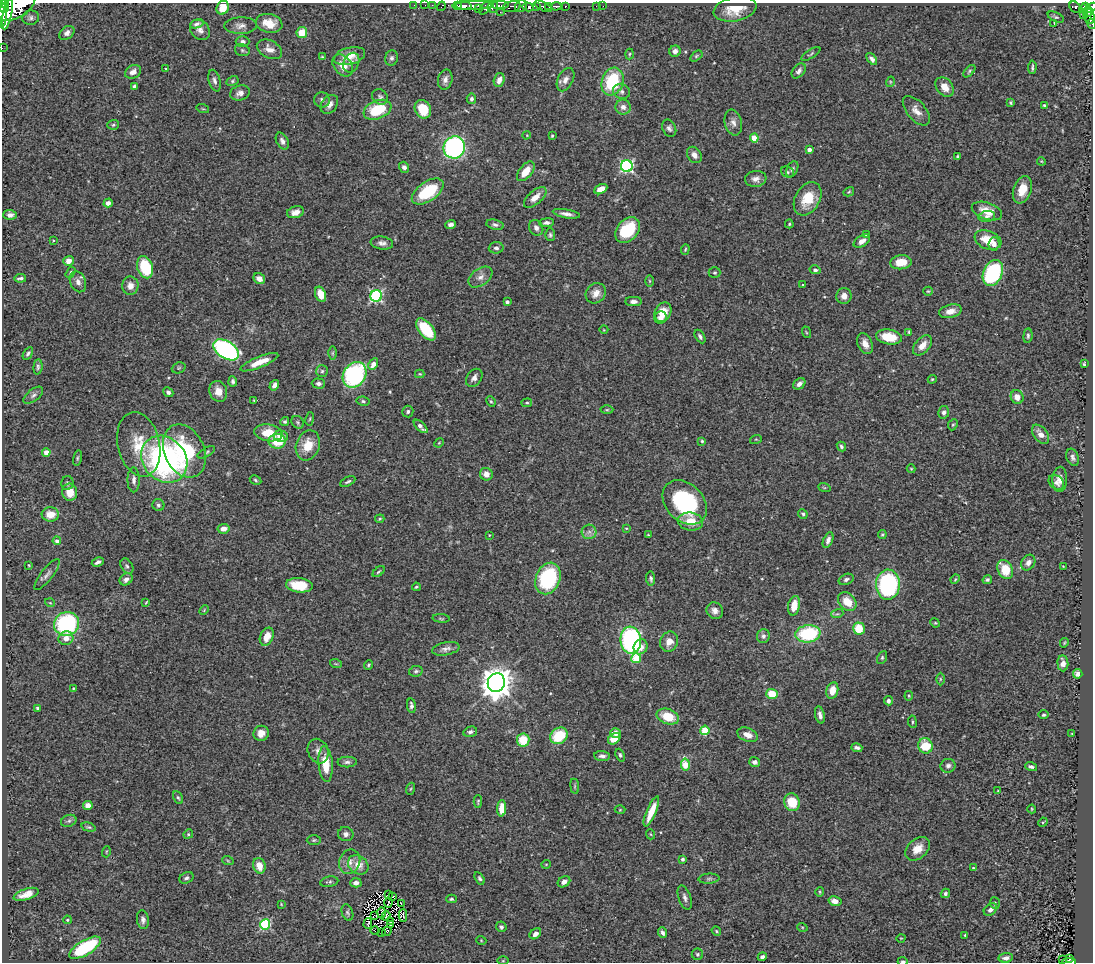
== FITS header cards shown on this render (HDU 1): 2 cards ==
NAXIS1  =                 1091
NAXIS2  =                  960

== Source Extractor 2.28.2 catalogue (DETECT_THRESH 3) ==
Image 1091 x 960 px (HDU 1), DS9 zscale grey, 1 PNG px = 1 image px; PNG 1095 x 964 px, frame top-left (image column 1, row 960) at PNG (2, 3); each listed source drawn as its Kron ellipse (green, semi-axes under 4 px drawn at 4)
Background 0.862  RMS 0.031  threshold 0.0924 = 3 sigma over >= 5 px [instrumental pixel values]
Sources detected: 393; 1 with non-positive FLUX_AUTO (blend fragments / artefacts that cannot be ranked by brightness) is neither listed nor drawn; the other 392 listed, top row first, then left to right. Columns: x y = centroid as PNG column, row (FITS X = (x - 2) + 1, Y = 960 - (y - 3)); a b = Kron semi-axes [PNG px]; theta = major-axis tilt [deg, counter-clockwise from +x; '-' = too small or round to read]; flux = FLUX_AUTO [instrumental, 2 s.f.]
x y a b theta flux
4 4 4 4 - 410
414 5 2 2 - 3.6
425 5 2 2 - 7.1
432 5 2 2 - 10
464 5 8 4 -3 610
500 5 8 4 3 280
17 6 21 11 32 3400
441 6 5 3 - 21
457 6 3 2 - 110
473 6 20 4 3 740
521 6 6 5 - 400
536 6 4 3 - 270
543 6 9 3 -27 260
548 6 4 3 - 200
556 6 5 3 - 220
565 6 3 3 - 68
596 6 2 2 - 1.3
603 6 2 2 - 3.6
1085 6 3 3 - 78
486 7 8 4 52 96
493 7 6 5 - 180
512 7 9 5 14 220
528 7 5 4 - 530
1075 7 6 5 - 95
4 8 4 3 - 800
223 8 7 6 - 30
1091 8 7 4 33 210
478 9 3 2 - 23
735 9 22 12 11 43
1083 9 4 3 - 55
500 12 2 2 - 18
1088 12 5 3 - 170
3 14 14 3 87 1500
7 14 15 4 78 1100
1083 15 3 2 - 19
1089 16 7 5 -90 210
1056 17 9 4 -26 4
31 18 8 7 - 6.3
269 23 13 9 -12 31
197 24 7 4 18 5.7
1054 24 4 2 - 3
1092 24 5 2 - 22
241 26 16 8 1 13
200 30 11 9 -46 11
67 33 8 6 38 8.8
302 33 5 5 - 44
243 42 7 5 0 6.7
2 48 2 2 - 7.4
269 49 13 8 -27 16
242 50 7 5 -16 4
675 51 6 5 - 8.1
629 54 5 3 - 2.4
811 54 11 4 32 3.7
350 56 16 8 14 31
696 56 7 4 37 3.3
322 57 4 3 - 2.2
392 58 8 6 74 5.6
872 59 7 4 -53 6.9
351 63 10 7 65 11
343 65 12 8 -50 23
1032 67 7 3 86 3.8
166 69 3 3 - 2
799 71 8 5 49 6.9
969 71 7 4 47 3.3
133 72 8 6 31 10
445 79 10 7 77 11
499 80 7 5 73 12
565 80 12 7 63 13
214 81 11 5 -75 7.5
232 81 6 4 28 3.3
612 82 14 10 70 120
890 82 5 3 - 1.9
134 86 4 3 - 4.7
945 87 11 8 -51 22
622 91 9 7 -26 6.9
240 93 10 7 15 11
380 97 8 7 - 6
471 99 5 4 - 6.5
322 100 8 7 - 6.8
1010 103 4 3 - 2.7
329 104 10 7 53 12
1044 105 4 3 - 2.7
623 107 7 7 - 13
203 109 6 4 -18 2.4
423 109 9 8 - 51
377 110 14 9 22 90
916 111 17 9 -49 18
733 122 13 8 -76 12
113 125 6 5 - 3.4
669 128 9 6 -64 6.6
527 135 4 3 - 1.4
552 136 3 3 - 2.6
754 138 4 4 - 54
282 141 9 5 -62 8.1
454 147 11 10 - 410
809 150 4 3 - 13
694 155 9 6 -55 12
957 157 4 2 - 2.7
1041 161 4 3 - 1.8
627 166 6 6 - 370
404 167 6 5 - 8
792 169 8 5 65 5.8
526 171 11 6 51 32
787 172 7 5 -22 4.3
756 179 10 8 8 11
601 189 7 4 28 17
1022 190 14 9 70 36
428 191 18 9 34 99
849 192 6 4 30 2.5
535 197 14 6 41 19
808 199 18 12 60 51
108 203 4 4 - 9
987 211 16 8 -19 31
295 212 9 5 15 13
566 214 13 4 -10 11
10 215 6 5 - 8.8
987 216 8 5 9 5.6
546 223 7 4 7 6.3
789 224 4 4 - 2.5
451 225 5 4 - 6.8
495 225 9 5 -13 5.6
536 228 8 7 - 8.3
627 230 14 10 49 82
550 235 6 5 - 4.2
866 235 4 3 - 2.1
53 240 3 3 - 1.5
988 240 14 9 -21 39
862 241 9 5 32 13
382 243 11 6 -8 9.2
994 244 7 5 87 10
496 248 7 5 2 5.9
685 249 5 4 - 2.5
69 261 5 5 - 17
901 262 11 7 5 36
145 267 11 7 -73 100
815 270 5 4 - 4.8
71 272 6 4 58 3.2
715 273 6 5 - 3.7
993 273 14 9 67 260
480 277 13 8 36 13
20 278 6 3 5 4.4
259 279 6 5 - 18
650 281 6 4 -89 2.5
78 282 11 7 -67 11
803 285 3 3 - 1.8
130 286 9 8 - 15
928 291 4 4 - 2.4
596 293 11 9 43 17
321 294 8 5 -68 28
376 296 6 5 - 340
844 296 8 7 - 15
633 301 8 4 0 7.9
507 302 4 4 - 5.1
950 311 11 6 14 16
663 312 10 8 60 43
660 318 6 6 - 8.4
426 329 13 7 -51 90
604 330 4 3 - 1.5
806 332 6 3 -71 2.3
909 332 3 3 - 2.4
700 336 7 4 -61 5.4
1028 336 7 4 85 3.9
889 337 13 7 -9 47
865 344 11 7 -67 17
922 345 12 7 48 19
226 350 14 8 -33 470
28 353 7 4 57 4.7
333 353 6 4 89 3.4
259 362 20 5 22 29
373 364 6 4 61 20
1084 364 4 3 - 2.3
38 367 7 4 85 4
179 368 7 5 21 3.4
322 371 6 6 - 4.1
420 374 5 4 - 2.3
355 375 13 11 56 310
474 378 10 7 54 9.6
932 379 4 3 - 2.2
233 381 5 4 - 4.4
318 383 7 5 -1 5.9
799 384 7 5 40 9.5
274 385 6 4 57 8.7
218 391 10 8 -70 20
168 392 5 4 - 5
33 395 12 5 38 6.9
1017 397 7 6 - 17
254 400 4 3 - 1.9
363 401 6 4 -10 3.7
491 401 5 4 - 2.7
527 403 5 4 - 2.7
607 410 6 4 1 2.9
408 411 6 5 - 4.3
944 412 6 5 - 6.7
310 419 7 3 81 2.2
285 421 5 4 - 3.3
298 422 7 5 -49 4.1
953 425 6 4 66 2.7
421 426 8 3 -43 10
268 433 14 8 -9 46
1041 434 11 6 -52 16
281 436 7 5 -12 13
756 439 6 4 17 2.1
277 441 8 7 - 63
702 441 4 4 - 2.6
439 443 5 4 - 2.1
139 444 33 21 -77 71
308 445 15 11 70 40
841 446 5 4 - 4
184 451 28 20 -65 170
46 452 4 4 - 19
206 452 10 4 29 4.2
1073 457 9 6 -70 7.2
77 458 8 4 77 3.4
164 459 25 21 -48 530
911 469 4 4 - 2
486 474 6 6 - 15
1060 479 12 7 87 15
134 480 12 6 -89 9.7
255 480 6 4 -29 3.1
348 482 8 3 28 4.2
1056 482 8 6 -41 7.7
67 483 7 6 - 4.8
824 487 6 4 -20 2.5
70 492 9 7 -83 28
685 502 25 18 -45 190
158 505 6 6 - 4.6
50 514 8 7 - 33
803 514 5 4 - 3.1
380 519 5 3 - 2.4
691 522 12 9 -4 33
626 528 3 2 - 1.8
224 529 6 4 10 16
589 532 7 7 - 8.6
882 534 4 4 - 2.8
489 535 2 2 - 1.5
648 535 4 3 - 2.1
828 540 8 5 68 8
57 541 4 4 - 7.8
98 562 6 3 27 5.5
1028 563 8 6 56 12
29 565 3 3 - 1.7
127 566 8 5 -59 5.1
1063 566 3 2 - 1.3
1005 569 10 7 -61 54
379 572 7 3 40 2.8
47 574 19 6 52 10
548 578 16 12 69 180
126 579 7 5 37 11
651 579 7 4 -84 4.3
846 579 8 5 24 5.7
955 579 5 4 - 2.1
987 580 5 4 - 4.7
299 585 13 7 -6 59
888 585 15 12 88 330
416 587 4 3 - 2.6
146 602 4 2 - 1.9
847 602 10 8 -48 36
50 603 5 3 - 1.8
794 606 10 6 78 31
204 610 5 3 - 1.9
715 611 8 8 - 12
837 614 6 3 17 3.3
441 618 9 3 -5 2.7
935 623 5 4 - 2.3
67 624 12 12 - 250
859 628 6 6 - 48
808 634 12 8 7 150
763 636 7 6 - 7
267 637 9 6 66 23
66 638 7 6 - 15
631 640 13 10 -83 410
669 642 10 9 - 18
1064 643 5 3 - 2
641 647 8 6 59 18
446 649 14 6 11 9.9
882 657 7 4 64 3.7
636 658 5 5 - 74
1063 663 8 5 -85 12
336 664 6 3 -18 2.5
369 665 5 3 - 3
416 671 7 5 12 4.2
1078 674 5 4 - 9.6
940 679 6 4 -90 2.8
496 683 9 8 - 3800
73 688 3 2 - 1.7
832 690 8 6 77 24
772 694 6 5 - 53
909 696 5 3 - 2.3
888 701 4 4 - 5.6
411 706 7 4 -82 6.6
38 708 4 3 - 5.3
820 715 9 4 -78 9.1
1044 715 5 4 - 3
668 717 11 7 -19 48
912 722 6 3 -83 2.5
705 730 5 4 - 80
470 732 7 5 15 6
261 733 8 7 - 17
615 733 5 5 - 9.4
1072 734 3 2 - 1.7
748 735 10 6 -22 15
559 736 9 7 37 72
614 739 7 5 38 33
523 740 7 6 - 49
925 746 8 7 - 59
857 748 5 4 - 6.1
318 751 13 10 -67 13
620 755 7 4 -67 3.8
602 756 8 5 -4 7.7
347 762 9 5 0 6.1
754 762 5 5 - 6.3
326 764 18 7 -85 43
685 764 6 4 -79 67
948 766 7 7 - 7.2
1031 767 6 4 -16 5.6
575 786 8 4 -82 3
410 789 6 4 70 2.7
998 790 3 2 - 1.4
178 798 7 4 -61 3.5
478 801 6 3 87 2.7
792 802 9 7 -66 60
88 805 5 4 - 16
502 808 8 4 86 32
1032 809 4 4 - 1.8
620 810 5 3 - 1.9
651 811 16 4 67 36
69 821 8 6 21 5
1043 822 5 3 - 2.3
88 827 7 4 -15 3.4
188 834 5 4 - 2.6
346 834 7 7 - 8
650 834 5 3 - 1.7
314 840 7 5 2 3.4
917 849 14 10 41 26
106 852 5 3 - 2
682 859 3 3 - 5.4
228 861 6 3 -20 2.4
350 862 12 10 67 18
546 864 5 3 - 1.5
358 865 11 9 -40 24
259 866 8 6 -72 24
973 868 4 4 - 2.2
186 878 7 5 26 5.9
480 878 7 4 -57 4.1
709 879 10 5 5 5.3
329 882 9 5 11 4.6
564 882 6 5 - 9.4
356 883 5 4 - 11
820 892 5 3 - 2.1
945 893 5 4 - 4.4
26 894 13 5 18 18
388 894 3 2 - 3.1
393 896 3 2 - 2.5
685 898 13 6 -72 8.2
451 899 5 3 - 3
835 901 6 5 - 13
388 903 5 2 - 2.2
401 903 4 2 - 2.3
995 903 6 5 - 3.5
281 904 3 2 - 1.6
990 910 7 5 39 8.9
347 913 8 5 -70 4.3
382 913 5 2 - 2.4
375 915 4 2 - 0.93
403 915 6 4 89 6.7
386 916 5 3 - 0.16
67 920 4 3 - 2.6
143 920 9 6 -81 7
390 922 2 2 - 1.2
265 924 5 5 - 180
368 924 5 2 - 2.9
391 924 2 2 - 0.3
501 927 5 5 - 4.7
802 927 5 3 - 1.9
375 931 5 2 - 1.6
387 931 5 4 - 2.7
716 931 5 4 - 2.4
381 932 2 2 - 270
663 933 5 4 - 5.4
535 934 6 4 39 9.6
965 935 4 3 - 2.2
901 938 4 3 - 1.4
481 940 5 3 - 1.6
85 948 18 7 31 150
697 954 6 5 - 4.2
762 957 4 4 - 5
1006 958 7 5 7 9.2
1062 959 3 2 - 4.4
1070 959 4 3 - 28
503 961 5 3 - 2
903 961 5 3 - 3.6
1069 962 7 2 -3 40
At the frame edge (FLAGS 8, measured only in part): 8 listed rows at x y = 4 4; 17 6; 1091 8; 3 14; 1092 24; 2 48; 903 961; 1069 962
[1 non-positive-flux detection neither listed nor drawn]